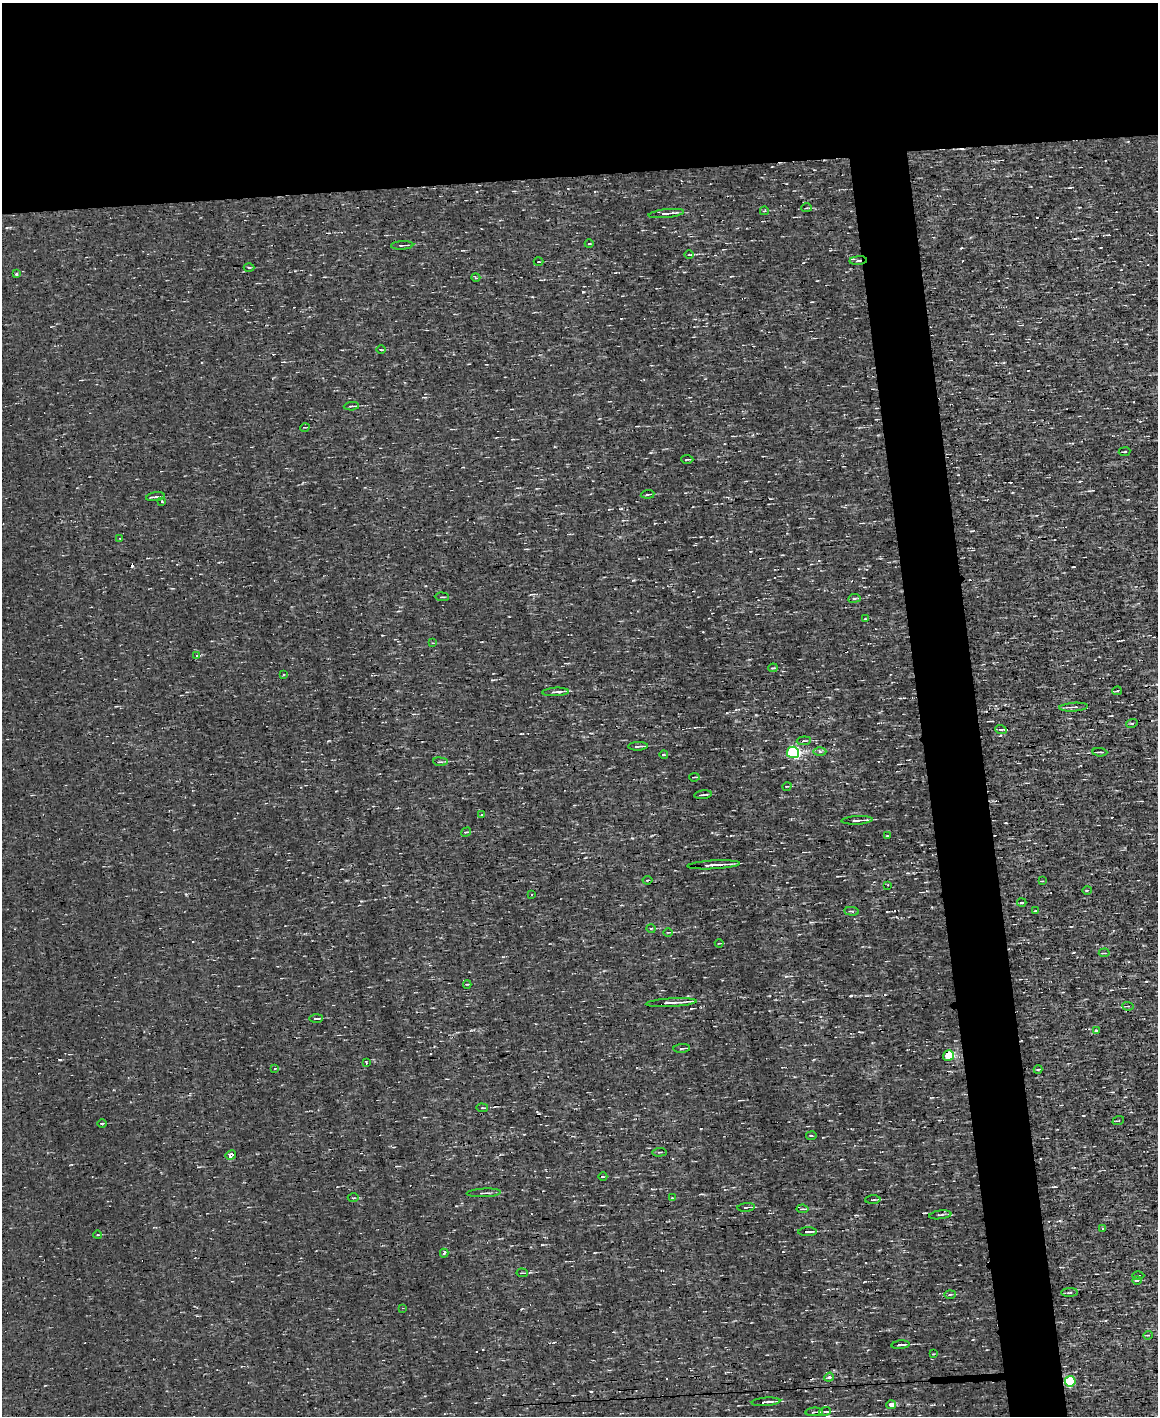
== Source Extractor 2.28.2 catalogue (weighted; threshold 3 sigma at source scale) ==
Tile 2 of 4 x 3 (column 2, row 1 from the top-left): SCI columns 1157-2312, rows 3049-4462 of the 4625 x 4573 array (HDU 1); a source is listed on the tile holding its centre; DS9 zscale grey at full resolution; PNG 1160 x 1418 px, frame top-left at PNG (2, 3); each listed source drawn as its Kron ellipse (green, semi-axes under 4 px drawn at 4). Shown black and unused: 17% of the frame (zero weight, under 3 of 4 exposures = <1% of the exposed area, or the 3 px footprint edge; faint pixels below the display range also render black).
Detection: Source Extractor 2.28.2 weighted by HDU 2 'WHT'; one run over the whole footprint, this tile lists its part. Background 1.57e-04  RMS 0.04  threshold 0.179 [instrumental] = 3 sigma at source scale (4.5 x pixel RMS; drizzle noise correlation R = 1.50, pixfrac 1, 0.05/0.05 arcsec/px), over >= 5 px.
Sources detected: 107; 5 cosmic-ray / hot-pixel residue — neither listed nor drawn; the other 102 listed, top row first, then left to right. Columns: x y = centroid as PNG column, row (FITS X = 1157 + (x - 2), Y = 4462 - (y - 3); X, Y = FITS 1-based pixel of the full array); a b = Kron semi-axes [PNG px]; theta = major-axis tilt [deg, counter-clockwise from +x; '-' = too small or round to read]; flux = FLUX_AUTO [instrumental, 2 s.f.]
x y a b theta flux
806 208 5 3 - 3.8
764 211 4 3 - 4.1
666 213 18 3 6 15
589 244 4 3 - 3.1
402 245 11 2 3 8.1
689 255 4 3 - 3.3
858 261 9 3 5 9.8
538 262 5 2 - 3.7
249 268 5 3 - 4.5
16 274 3 3 - 5.8
476 278 4 3 - 3.9
381 350 5 3 - 3.9
351 406 7 3 4 7.5
305 427 5 3 - 3
1125 452 6 2 8 3.8
687 459 6 3 -2 5
648 494 7 2 6 6.5
155 497 9 3 8 9.7
162 502 3 3 - 5.1
120 538 3 2 - 2.8
442 597 7 2 -3 4.3
854 598 6 3 8 5.6
866 619 4 2 - 3.1
433 643 4 3 - 3.2
197 656 4 3 - 5.6
773 668 4 2 - 5.2
283 675 3 3 - 4.5
1117 691 5 2 - 4.2
556 692 13 4 3 16
1074 707 14 3 4 12
1132 723 6 3 18 4.3
1001 730 6 3 -20 5.6
804 741 7 3 5 7.3
638 746 10 3 2 12
820 751 6 4 0 6.8
793 752 6 5 - 690
1100 752 7 3 -4 6.5
664 755 4 3 - 4.6
440 762 7 3 -6 6.8
694 777 5 2 - 4.5
787 786 5 3 - 3.4
703 795 9 2 7 7.4
482 814 4 3 - 5
857 820 15 3 3 20
466 832 5 4 - 5
887 836 3 2 - 4
713 865 26 3 3 32
648 880 5 3 - 3.9
1042 881 3 3 - 3.1
887 885 3 2 - 3.9
1087 890 4 3 - 4.2
532 895 2 2 - 6.2
1022 902 5 2 - 4.4
852 911 7 3 -5 5.3
1035 911 4 2 - 2.6
651 928 5 3 - 3.8
668 932 4 3 - 3.7
719 943 4 2 - 3.1
1104 953 5 2 - 4.3
467 984 4 2 - 3.2
671 1003 25 3 3 32
1128 1006 6 4 -6 5
316 1018 7 3 1 9.3
1096 1030 4 3 - 6.8
682 1048 8 3 5 5.8
948 1056 5 5 - 220
366 1062 4 2 - 7.1
275 1068 3 3 - 10
1038 1069 4 3 - 4.4
482 1108 6 3 -7 4.1
1118 1121 6 3 18 3.7
102 1123 5 3 - 3.5
811 1136 5 3 - 4.2
659 1152 7 3 4 4.2
231 1155 5 4 - 99
603 1176 4 3 - 5
484 1193 17 4 3 13
353 1198 5 3 - 3.8
672 1198 4 2 - 2.7
873 1200 7 3 2 5.5
746 1207 9 2 6 5.6
803 1209 6 3 -8 5.3
940 1215 11 2 7 7
1103 1228 3 2 - 3
808 1232 9 3 2 11
98 1235 4 3 - 3.2
444 1253 4 3 - 7.1
522 1273 5 3 - 4
1138 1275 6 2 1 4
1137 1280 4 3 - 4.9
1070 1292 8 4 1 6.4
950 1294 6 4 2 4.5
402 1308 4 3 - 2.7
1148 1335 5 4 - 4.7
901 1345 9 3 5 11
933 1354 4 3 - 3
829 1377 5 4 - 8.4
1070 1381 5 5 - 310
766 1402 14 3 4 17
891 1405 5 4 - 34
825 1411 6 3 21 6
814 1412 8 3 4 8.9
Overlapping masked pixels (flux is a lower limit): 3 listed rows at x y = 858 261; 713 865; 948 1056
Unlisted compact peaks at least as high as the median listed source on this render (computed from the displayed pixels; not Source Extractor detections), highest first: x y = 583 292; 961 248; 633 580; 632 838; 328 741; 756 715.